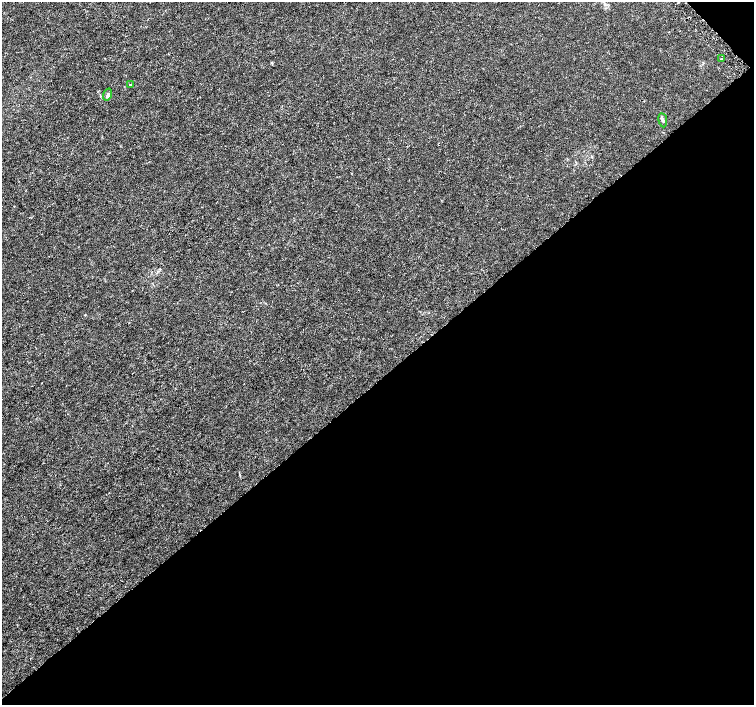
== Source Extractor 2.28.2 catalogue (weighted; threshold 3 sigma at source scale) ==
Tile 12 of 4 x 4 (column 4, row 3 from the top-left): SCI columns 4535-6037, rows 1577-2981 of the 6065 x 6026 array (HDU 1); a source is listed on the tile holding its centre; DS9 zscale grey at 2 x 2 block average (1 PNG px = mean of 2 x 2 image px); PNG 756 x 707 px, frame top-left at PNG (2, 2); each listed source drawn as its Kron ellipse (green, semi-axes under 4 px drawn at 4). Shown black and unused: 46% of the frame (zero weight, under 3 of 5 exposures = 2% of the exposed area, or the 3 px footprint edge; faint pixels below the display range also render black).
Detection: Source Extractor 2.28.2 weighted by HDU 2 'WHT'; one run over the whole footprint, this tile lists its part. Background -5.22e-05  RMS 7.0e-04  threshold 0.00314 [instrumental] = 3 sigma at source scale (4.5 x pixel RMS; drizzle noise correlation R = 1.50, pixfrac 1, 0.0396/0.0396 arcsec/px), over >= 5 px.
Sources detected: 4; all 4 listed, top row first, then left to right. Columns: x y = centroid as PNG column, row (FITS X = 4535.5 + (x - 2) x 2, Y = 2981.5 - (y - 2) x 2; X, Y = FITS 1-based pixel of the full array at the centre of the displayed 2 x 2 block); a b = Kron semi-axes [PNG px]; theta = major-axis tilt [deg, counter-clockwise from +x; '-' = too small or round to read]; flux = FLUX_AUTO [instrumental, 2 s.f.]
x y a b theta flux
722 59 2 2 - 0.52
130 85 3 2 - 0.1
108 94 6 4 71 0.35
663 120 7 4 -80 0.4